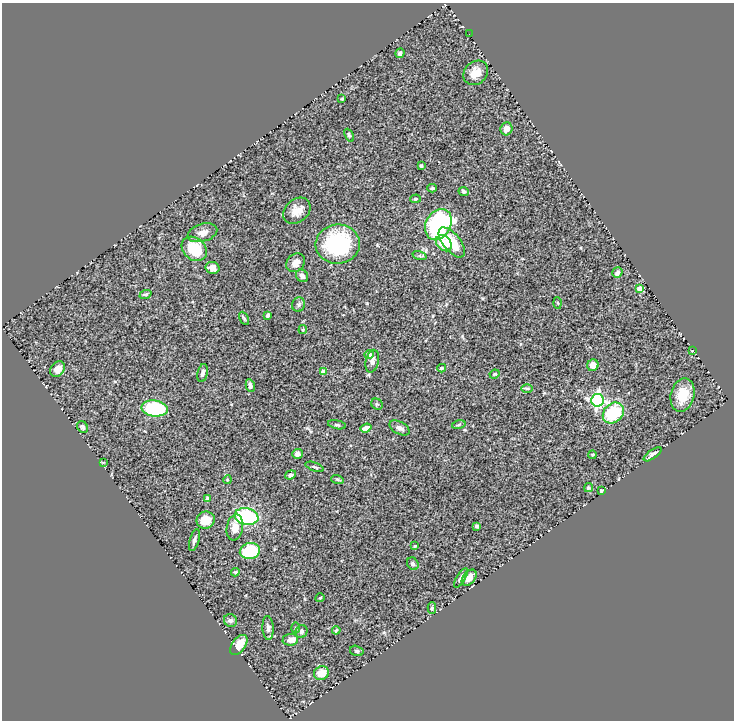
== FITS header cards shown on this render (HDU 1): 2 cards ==
NAXIS1  =                  732
NAXIS2  =                  718

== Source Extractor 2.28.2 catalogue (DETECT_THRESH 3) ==
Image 732 x 718 px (HDU 1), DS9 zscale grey, 1 PNG px = 1 image px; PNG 736 x 722 px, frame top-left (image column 1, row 718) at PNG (2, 3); each listed source drawn as its Kron ellipse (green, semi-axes under 4 px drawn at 4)
Background 0.654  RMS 0.036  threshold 0.109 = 3 sigma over >= 5 px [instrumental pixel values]
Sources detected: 83; all 83 listed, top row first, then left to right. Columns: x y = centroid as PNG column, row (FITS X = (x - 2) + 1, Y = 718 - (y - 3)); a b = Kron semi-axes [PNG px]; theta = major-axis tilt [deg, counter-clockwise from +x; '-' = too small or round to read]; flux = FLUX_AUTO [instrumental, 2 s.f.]
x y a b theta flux
469 34 2 2 - 2
400 53 5 4 - 5.8
476 73 13 11 42 27
342 99 3 2 - 2.5
506 129 6 6 - 17
349 135 7 4 -62 3.9
421 166 4 3 - 3.5
432 188 5 4 - 3.6
464 192 5 4 - 4.7
415 199 5 4 - 3
297 211 15 11 40 26
438 224 16 12 60 410
203 233 15 9 17 16
452 242 18 8 -51 60
444 243 9 6 -44 40
338 244 22 19 6 210
194 249 14 11 -41 67
420 256 7 4 -18 4.1
295 263 10 8 44 16
212 268 7 6 - 15
617 273 5 5 - 9.7
302 276 6 5 - 9
640 289 4 4 - 37
145 294 6 4 21 4.6
557 303 5 4 - 2.5
299 305 7 6 - 5.2
268 315 4 3 - 4.8
244 318 7 4 -62 3.2
303 330 4 4 - 2.4
692 351 4 2 - 1.4
369 354 5 4 - 11
372 361 11 6 77 12
593 365 6 5 - 19
442 368 4 3 - 3.4
58 369 8 6 54 17
324 372 4 4 - 31
203 373 9 5 78 8.2
495 374 5 3 - 3.1
250 386 6 4 -80 6.8
527 388 6 4 0 2.8
683 395 17 12 77 52
597 400 6 6 - 470
377 404 6 5 - 3.3
155 408 13 8 -7 170
613 413 11 9 42 110
337 425 9 4 -11 4
459 425 7 3 11 2.9
83 427 6 5 - 5.5
366 428 6 4 19 18
400 428 11 6 -29 10
297 454 5 5 - 9.1
652 454 10 4 35 9
593 455 4 4 - 3.2
103 462 4 2 - 2
314 467 9 3 -20 3.3
291 475 6 4 20 4.7
337 479 6 4 -18 3.6
227 480 4 3 - 2.3
588 488 5 4 - 3.7
601 491 3 3 - 3.7
208 499 4 4 - 7.1
247 517 12 8 -11 200
206 520 9 8 - 32
477 526 3 3 - 6.2
235 527 13 8 80 26
194 540 11 4 73 7.9
415 546 3 3 - 2.1
250 551 10 8 13 97
413 564 7 5 -59 4.4
235 572 4 4 - 2.4
461 578 11 4 59 7.6
469 578 9 6 51 15
320 598 4 3 - 1.8
432 608 6 4 88 4
231 620 7 6 - 5.9
268 628 12 5 -87 8.1
296 628 5 3 - 2.9
336 630 4 3 - 2.5
301 632 7 6 - 5
290 640 8 6 4 17
239 645 11 6 54 32
357 651 7 5 -16 4.2
321 673 7 6 - 34